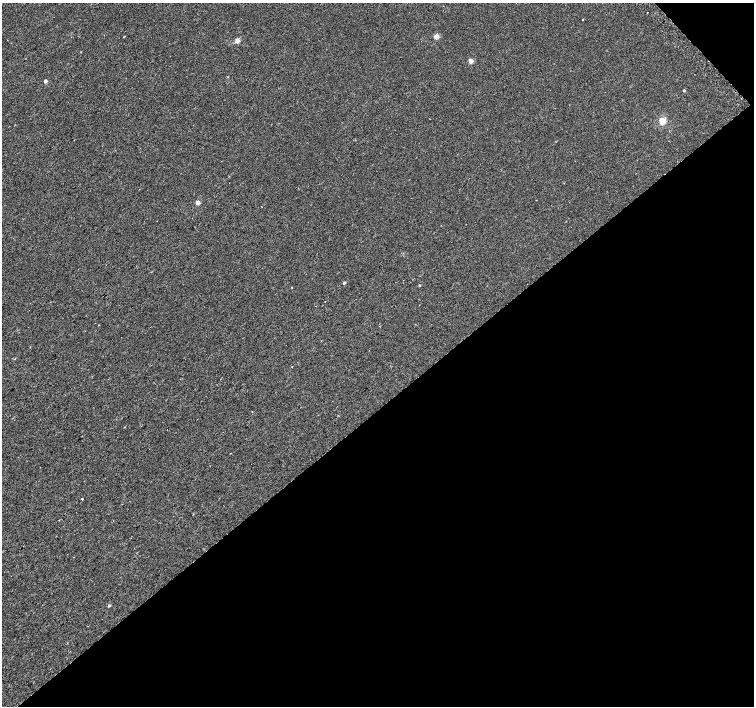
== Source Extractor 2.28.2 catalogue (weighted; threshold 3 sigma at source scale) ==
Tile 12 of 4 x 4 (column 4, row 3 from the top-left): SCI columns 4540-6043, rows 1639-3045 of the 6063 x 6024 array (HDU 1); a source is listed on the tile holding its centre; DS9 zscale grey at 2 x 2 block average (1 PNG px = mean of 2 x 2 image px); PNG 756 x 708 px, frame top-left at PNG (2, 3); no overlay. Shown black and unused: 43% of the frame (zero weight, under 2 of 3 exposures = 2% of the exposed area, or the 3 px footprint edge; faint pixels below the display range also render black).
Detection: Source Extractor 2.28.2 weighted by HDU 2 'WHT'; one run over the whole footprint, this tile lists its part. Background -9.48e-05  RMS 0.003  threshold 0.0133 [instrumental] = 3 sigma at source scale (4.5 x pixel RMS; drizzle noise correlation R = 1.50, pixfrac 1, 0.0396/0.0396 arcsec/px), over >= 5 px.
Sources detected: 14; all 14 listed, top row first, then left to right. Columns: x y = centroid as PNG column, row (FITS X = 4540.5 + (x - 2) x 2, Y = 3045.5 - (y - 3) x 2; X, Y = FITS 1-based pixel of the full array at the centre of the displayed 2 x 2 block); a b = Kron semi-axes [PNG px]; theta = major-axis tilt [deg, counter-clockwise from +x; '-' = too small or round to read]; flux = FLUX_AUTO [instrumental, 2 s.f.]
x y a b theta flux
647 12 2 2 - 0.35
582 20 2 2 - 0.27
436 37 2 2 - 9.6
237 41 2 2 - 7.3
471 61 3 2 - 8
45 81 2 2 - 3
684 90 2 2 - 1.1
662 121 3 3 - 28
198 203 2 2 - 5.9
344 283 3 2 - 1.2
419 285 2 2 - 0.66
252 411 2 2 - 0.38
82 499 2 2 - 3.2
109 606 3 2 - 1.3